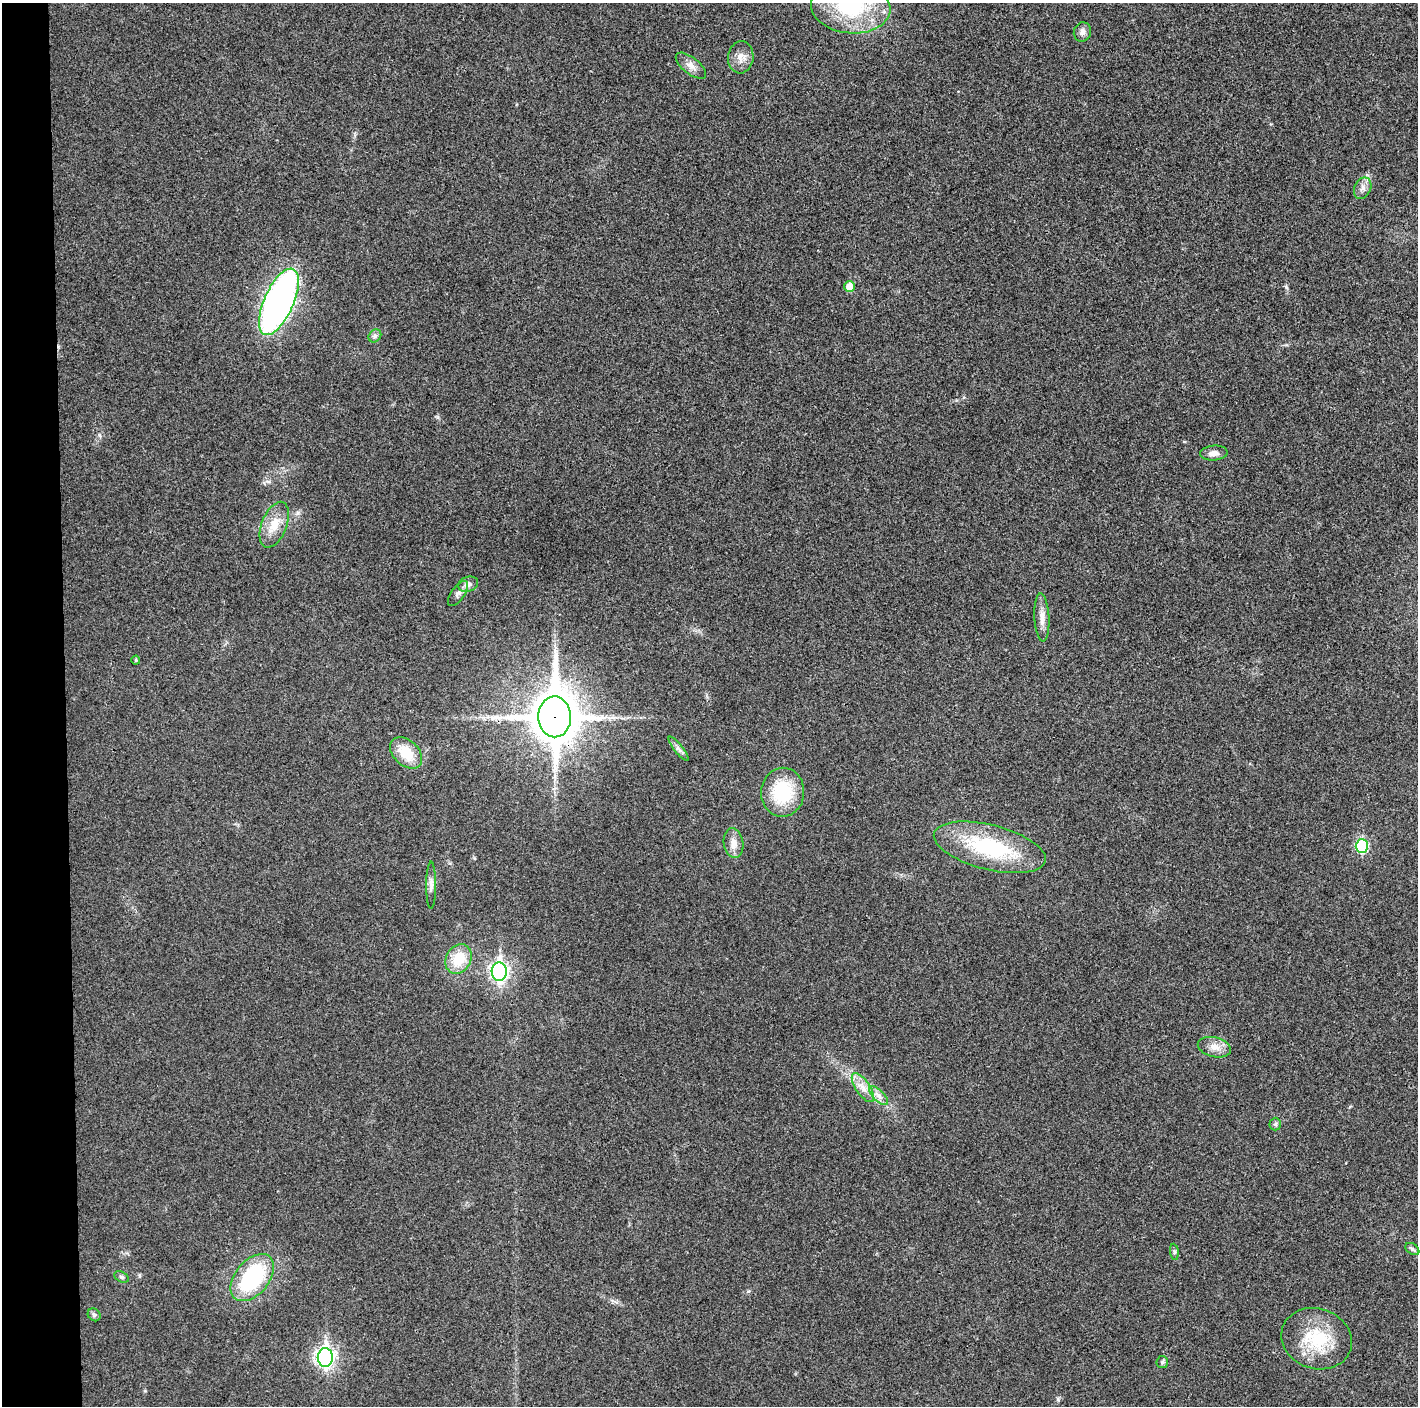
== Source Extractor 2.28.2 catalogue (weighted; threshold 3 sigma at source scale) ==
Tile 4 of 3 x 3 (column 1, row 2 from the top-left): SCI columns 1-1416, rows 1411-2814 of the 4248 x 4222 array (HDU 1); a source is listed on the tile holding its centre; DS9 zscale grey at full resolution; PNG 1420 x 1408 px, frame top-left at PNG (2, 3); each listed source drawn as its Kron ellipse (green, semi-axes under 4 px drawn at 4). Shown black and unused: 4% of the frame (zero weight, under 3 of 4 exposures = <1% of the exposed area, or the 3 px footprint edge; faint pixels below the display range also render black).
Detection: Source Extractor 2.28.2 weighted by HDU 2 'WHT'; one run over the whole footprint, this tile lists its part. Background 0.0197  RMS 0.0056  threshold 0.0251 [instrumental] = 3 sigma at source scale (4.5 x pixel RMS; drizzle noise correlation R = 1.50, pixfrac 1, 0.05/0.05 arcsec/px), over >= 5 px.
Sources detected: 37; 1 long thin detection or spike segment (spike, bleed or trail) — neither listed nor drawn; the other 36 listed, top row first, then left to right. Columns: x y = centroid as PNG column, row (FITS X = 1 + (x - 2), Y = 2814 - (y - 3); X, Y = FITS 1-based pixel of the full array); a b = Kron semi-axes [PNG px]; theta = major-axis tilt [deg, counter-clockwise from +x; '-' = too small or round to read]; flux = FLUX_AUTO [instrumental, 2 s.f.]
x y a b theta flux
851 7 40 26 -5 44
1082 32 10 8 68 2.7
741 57 16 12 84 5.2
691 66 18 8 -38 4
1363 188 11 8 65 3
850 287 5 5 - 8.2
279 302 36 14 66 250
375 336 7 5 48 1.5
1214 453 14 7 5 3.6
274 525 24 12 68 10
468 584 10 7 19 3.3
458 594 14 6 54 2.4
1042 617 24 7 -87 5.1
136 660 4 4 - 0.64
555 717 20 16 -89 2200
678 749 15 4 -52 1.9
406 753 18 12 -43 14
783 792 24 21 85 31
733 843 15 9 -81 5.2
1362 846 7 6 - 47
990 847 57 22 -14 52
431 885 23 5 90 2.9
459 959 15 12 61 16
499 972 9 7 -90 180
1214 1047 17 9 -13 5.3
863 1088 17 7 -56 5.2
879 1096 12 5 -45 2.8
1275 1124 6 6 - 1.2
1412 1249 8 5 -36 1.2
1174 1252 8 4 -82 1
121 1277 7 5 -27 1.2
252 1278 27 17 50 50
94 1315 7 5 -44 1.2
1317 1339 36 30 -20 30
325 1357 9 7 -90 190
1162 1362 6 5 - 1
Overlapping masked pixels (flux is a lower limit): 1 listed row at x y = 555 717
Isophote crosses this tile's border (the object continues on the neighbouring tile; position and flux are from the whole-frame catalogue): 1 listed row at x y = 851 7
Unlisted compact peaks at least as high as the median listed source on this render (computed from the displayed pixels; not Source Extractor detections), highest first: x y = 1286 287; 99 435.